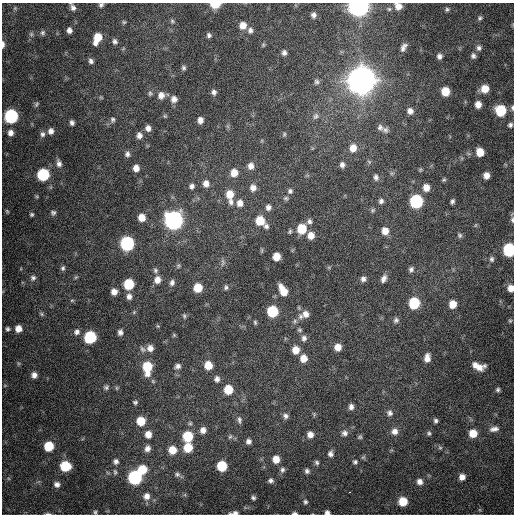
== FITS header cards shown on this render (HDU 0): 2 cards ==
NAXIS1  =                  512 / Axis length
NAXIS2  =                  512 / Axis length

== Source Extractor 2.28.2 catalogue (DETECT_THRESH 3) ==
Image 512 x 512 px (HDU 0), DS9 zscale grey, 1 PNG px = 1 image px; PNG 516 x 516 px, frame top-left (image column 1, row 512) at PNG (2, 3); no overlay
Background 332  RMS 19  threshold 55.6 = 3 sigma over >= 5 px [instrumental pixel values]
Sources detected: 214; all 214 listed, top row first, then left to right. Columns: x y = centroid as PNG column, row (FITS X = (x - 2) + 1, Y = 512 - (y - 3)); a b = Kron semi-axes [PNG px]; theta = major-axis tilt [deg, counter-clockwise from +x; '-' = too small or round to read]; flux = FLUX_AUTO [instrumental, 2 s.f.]
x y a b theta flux
70 3 3 2 - 2.4e+03
215 4 7 4 3 3.5e+04
101 5 6 5 - 2.8e+03
358 6 8 7 - 1.0e+06
398 6 8 8 - 1.0e+04
73 7 8 6 -66 4.4e+03
15 8 6 4 47 1.7e+03
389 9 7 5 -2 2.8e+03
447 9 6 5 - 2.4e+03
313 15 7 6 - 4.9e+03
480 18 6 5 - 2.3e+03
172 21 5 5 - 1.9e+03
124 22 5 5 - 1.6e+03
243 25 8 7 - 1.2e+04
69 30 6 5 - 5.1e+03
250 30 9 7 -89 4.6e+03
43 33 7 6 - 3.0e+03
31 34 6 5 - 2.4e+03
209 35 5 5 - 3.0e+03
97 38 10 6 67 2.4e+04
115 41 7 6 - 3.6e+03
3 45 8 3 89 5.4e+03
263 45 5 5 - 1.7e+03
403 47 11 6 58 5.9e+03
479 48 7 7 - 4.0e+03
284 53 6 5 - 4.3e+03
439 56 6 5 - 4.4e+03
473 56 7 6 - 3.8e+03
91 61 6 5 - 3.7e+03
183 68 6 5 - 2.6e+03
361 80 10 10 - 3.0e+06
316 81 7 7 - 3.3e+03
485 89 8 7 - 1.7e+04
445 91 7 6 - 2.2e+04
214 92 7 6 - 4.1e+03
150 93 6 6 - 2.4e+03
161 95 9 8 - 8.0e+03
101 98 6 4 -19 1.3e+03
174 99 8 7 - 7.0e+03
36 104 7 5 55 2.1e+03
478 104 6 6 - 9.6e+03
512 108 7 4 -87 2.5e+03
501 110 8 7 - 5.9e+04
410 111 7 6 - 6.6e+03
11 116 8 7 - 1.7e+05
165 116 6 5 - 1.6e+03
316 116 9 8 - 4.4e+03
113 120 7 6 - 3.0e+03
200 120 6 5 - 7.3e+03
72 123 5 4 - 3.7e+03
510 125 6 6 - 3.3e+03
380 127 9 8 - 4.6e+03
148 128 6 6 - 5.9e+03
385 130 9 8 - 4.4e+03
51 131 7 6 - 5.8e+03
10 133 7 7 - 6.9e+03
42 134 8 6 -80 4.1e+03
284 134 6 4 49 1.8e+03
139 135 7 6 - 6.2e+03
353 148 10 8 72 1.3e+04
480 152 7 6 - 1.8e+04
127 154 7 6 - 4.0e+03
59 163 9 6 -79 5.6e+03
342 165 7 6 - 4.8e+03
251 166 8 7 - 7.6e+03
136 168 6 6 - 9.2e+03
420 170 5 5 - 1.6e+03
234 173 8 7 - 1.3e+04
392 173 6 5 - 2.5e+03
43 175 7 7 - 9.6e+04
486 175 7 6 - 8.8e+03
376 177 9 7 -78 4.4e+03
444 180 5 4 - 1.8e+03
206 183 8 7 - 8.0e+03
192 186 6 6 - 3.9e+03
253 188 8 7 - 7.2e+03
426 188 8 7 - 1.1e+04
290 191 7 6 - 3.2e+03
230 194 9 8 - 1.7e+04
286 198 7 5 13 2.4e+03
381 201 7 6 - 3.9e+03
416 201 8 7 - 1.5e+05
452 201 5 4 - 2.9e+03
231 202 9 6 84 4.6e+03
240 203 9 7 87 8.5e+03
268 207 8 7 - 4.8e+03
372 210 8 5 42 2.3e+03
7 211 6 3 -45 1.3e+03
53 212 7 6 - 2.8e+03
32 214 4 3 - 1.9e+03
142 218 7 7 - 1.3e+04
174 220 9 8 - 6.2e+05
512 220 10 5 -84 3.5e+03
260 221 8 8 - 2.7e+04
309 221 7 6 - 3.7e+03
266 226 6 5 - 3.2e+03
302 229 8 7 - 3.5e+04
290 231 5 4 - 1.9e+03
385 231 8 7 - 1.1e+04
311 235 7 7 - 1.1e+04
460 235 7 6 - 3.0e+03
127 243 8 7 - 2.0e+05
509 250 8 7 - 1.3e+05
276 256 6 6 - 1.6e+04
492 259 9 7 80 4.0e+03
223 262 11 5 88 3.4e+03
178 266 7 5 89 2.1e+03
63 268 7 6 - 2.9e+03
411 269 6 6 - 3.4e+03
155 270 7 6 - 2.7e+03
76 277 6 4 43 1.6e+03
33 278 8 7 - 4.0e+03
363 279 6 6 - 4.4e+03
384 279 9 5 63 5.7e+03
157 280 8 7 - 9.5e+03
172 282 7 6 - 4.1e+03
129 284 7 7 - 5.5e+04
226 287 6 5 - 2.6e+03
198 288 7 6 - 2.6e+04
511 288 8 7 - 1.0e+04
283 290 11 6 -61 2.1e+04
114 292 6 6 - 8.2e+03
129 296 7 6 - 5.7e+03
72 300 6 4 0 1.5e+03
414 303 8 7 - 6.6e+04
453 304 7 6 - 1.6e+04
272 311 7 7 - 6.7e+04
134 312 6 4 47 1.6e+03
42 314 7 5 -28 2.3e+03
305 314 10 9 - 9.9e+03
184 316 7 5 -82 2.1e+03
396 320 7 7 - 3.4e+03
295 321 7 5 49 3.0e+03
510 321 6 5 - 2.0e+03
255 322 6 4 -74 2.0e+03
158 326 5 4 - 1.3e+03
8 329 5 5 - 2.6e+03
18 329 7 7 - 1.1e+04
300 330 7 5 -31 2.3e+03
77 332 8 7 - 5.0e+03
120 332 6 5 - 4.2e+03
174 335 5 5 - 1.5e+03
90 337 8 7 - 1.0e+05
304 338 8 7 - 4.6e+03
338 347 6 6 - 1.1e+04
150 348 7 7 - 7.6e+03
143 349 10 6 -48 3.8e+03
296 350 7 6 - 1.3e+04
303 358 7 7 - 1.2e+04
427 358 9 6 85 9.4e+03
208 365 7 7 - 1.8e+04
475 365 8 7 - 7.7e+03
178 366 7 6 - 4.5e+03
147 367 12 8 -90 4.4e+04
479 368 11 7 15 1.2e+04
34 375 6 6 - 6.4e+03
217 379 7 6 - 5.0e+03
106 387 7 7 - 3.0e+03
116 388 6 4 -89 1.6e+03
228 389 7 7 - 2.9e+04
498 390 5 5 - 2.6e+03
135 402 6 6 - 2.6e+03
351 407 6 5 - 5.1e+03
390 413 8 8 - 5.1e+03
285 416 6 6 - 4.0e+03
239 420 10 5 -84 3.6e+03
141 421 7 7 - 2.6e+04
436 421 6 5 - 3.2e+03
190 423 6 5 - 2.0e+03
494 429 10 6 11 5.9e+03
203 430 7 7 - 7.3e+03
394 431 9 8 - 8.6e+03
344 433 8 7 - 4.8e+03
429 433 6 6 - 2.7e+03
473 433 7 7 - 1.8e+04
148 434 8 7 - 1.1e+04
310 434 6 6 - 8.8e+03
188 436 7 7 - 4.8e+04
230 437 7 5 66 2.3e+03
360 437 6 5 - 2.1e+03
248 441 6 6 - 4.6e+03
49 446 7 7 - 3.9e+04
147 448 8 7 - 6.6e+03
188 448 8 7 - 3.0e+04
440 448 6 5 - 2.2e+03
172 450 8 8 - 1.9e+04
330 454 8 6 81 4.7e+03
276 459 7 7 - 1.4e+04
116 461 8 7 - 4.7e+03
355 462 6 5 - 2.7e+03
317 463 7 5 -64 2.9e+03
65 466 7 7 - 5.1e+04
222 466 7 7 - 4.9e+04
142 469 8 8 - 3.0e+04
282 470 7 7 - 3.7e+03
307 471 7 6 - 3.7e+03
115 472 9 5 -88 3.0e+03
177 474 8 7 - 3.4e+03
135 477 8 7 - 1.9e+05
462 477 6 6 - 8.2e+03
271 481 6 6 - 3.9e+03
419 482 8 7 - 6.5e+03
57 484 6 6 - 5.3e+03
350 492 3 2 - 1.5e+04
146 496 9 8 - 8.6e+03
253 498 6 5 - 3.0e+03
403 501 7 7 - 2.6e+04
305 502 8 7 - 3.4e+03
95 512 7 5 -90 2.2e+03
235 513 7 4 4 3.9e+03
295 513 7 3 -1 3.3e+03
327 513 5 5 - 4.9e+03
48 514 8 2 -1 2.4e+03
230 514 6 4 0 1.7e+03
At the frame edge (FLAGS 8, measured only in part): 16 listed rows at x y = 70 3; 215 4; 101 5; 358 6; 398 6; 3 45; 512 108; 512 220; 509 250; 511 288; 95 512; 235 513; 295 513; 327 513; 48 514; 230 514